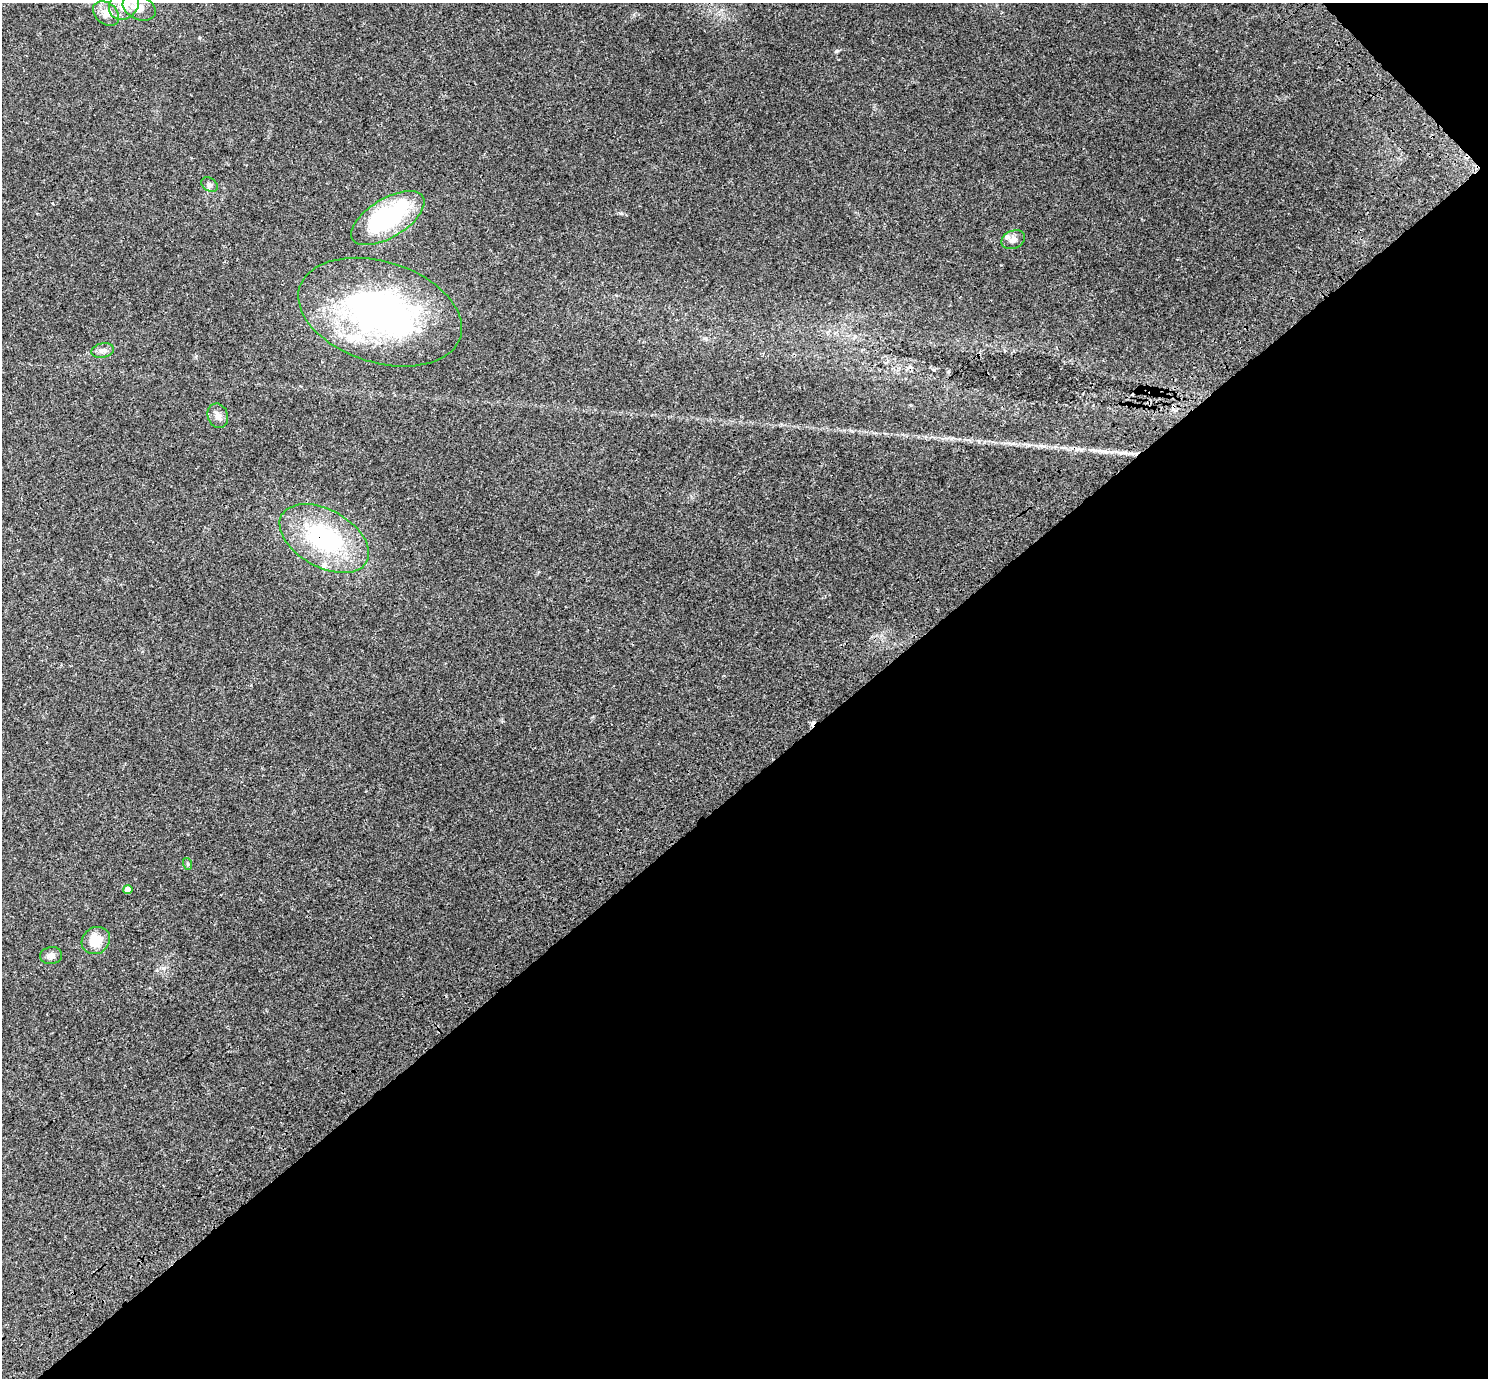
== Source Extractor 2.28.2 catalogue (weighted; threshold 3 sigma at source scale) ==
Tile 12 of 4 x 4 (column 4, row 3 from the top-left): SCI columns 4607-6092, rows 1762-3137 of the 6238 x 6212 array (HDU 1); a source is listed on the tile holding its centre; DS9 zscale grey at full resolution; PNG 1490 x 1380 px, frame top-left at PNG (2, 3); each listed source drawn as its Kron ellipse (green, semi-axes under 4 px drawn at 4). Shown black and unused: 44% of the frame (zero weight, under 3 of 4 exposures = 9% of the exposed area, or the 3 px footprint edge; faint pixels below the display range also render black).
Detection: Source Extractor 2.28.2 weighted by HDU 2 'WHT'; one run over the whole footprint, this tile lists its part. Background 0.109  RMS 0.0058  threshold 0.026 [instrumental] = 3 sigma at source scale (4.5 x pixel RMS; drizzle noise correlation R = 1.50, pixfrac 1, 0.0396/0.0396 arcsec/px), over >= 5 px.
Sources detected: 18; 2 inside a brighter object's white glare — neither listed nor drawn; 2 inside a brighter listed object's ellipse — not listed separately; the other 14 listed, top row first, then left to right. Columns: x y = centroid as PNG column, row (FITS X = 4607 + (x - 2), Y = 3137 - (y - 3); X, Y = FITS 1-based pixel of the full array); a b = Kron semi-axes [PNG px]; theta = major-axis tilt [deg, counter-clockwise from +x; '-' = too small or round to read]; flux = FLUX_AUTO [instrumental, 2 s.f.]
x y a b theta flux
124 5 16 13 47 9.9
139 8 17 12 -27 7.1
106 13 14 10 -39 5.1
209 185 9 6 -36 1.7
388 218 41 19 32 67
1013 240 12 9 25 3.4
380 312 84 50 -17 180
103 351 11 7 11 2.5
218 416 12 10 -69 3.1
324 538 48 28 -29 67
188 864 6 4 -71 0.77
128 890 4 4 - 3.7
96 941 15 13 35 12
51 956 11 8 8 2.8
Overlapping masked pixels (flux is a lower limit): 1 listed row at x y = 324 538
Isophote crosses this tile's border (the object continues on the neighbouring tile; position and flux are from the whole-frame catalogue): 1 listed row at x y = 124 5
Unlisted compact peaks at least as high as the median listed source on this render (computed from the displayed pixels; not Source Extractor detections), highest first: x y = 836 51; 199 38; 934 370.